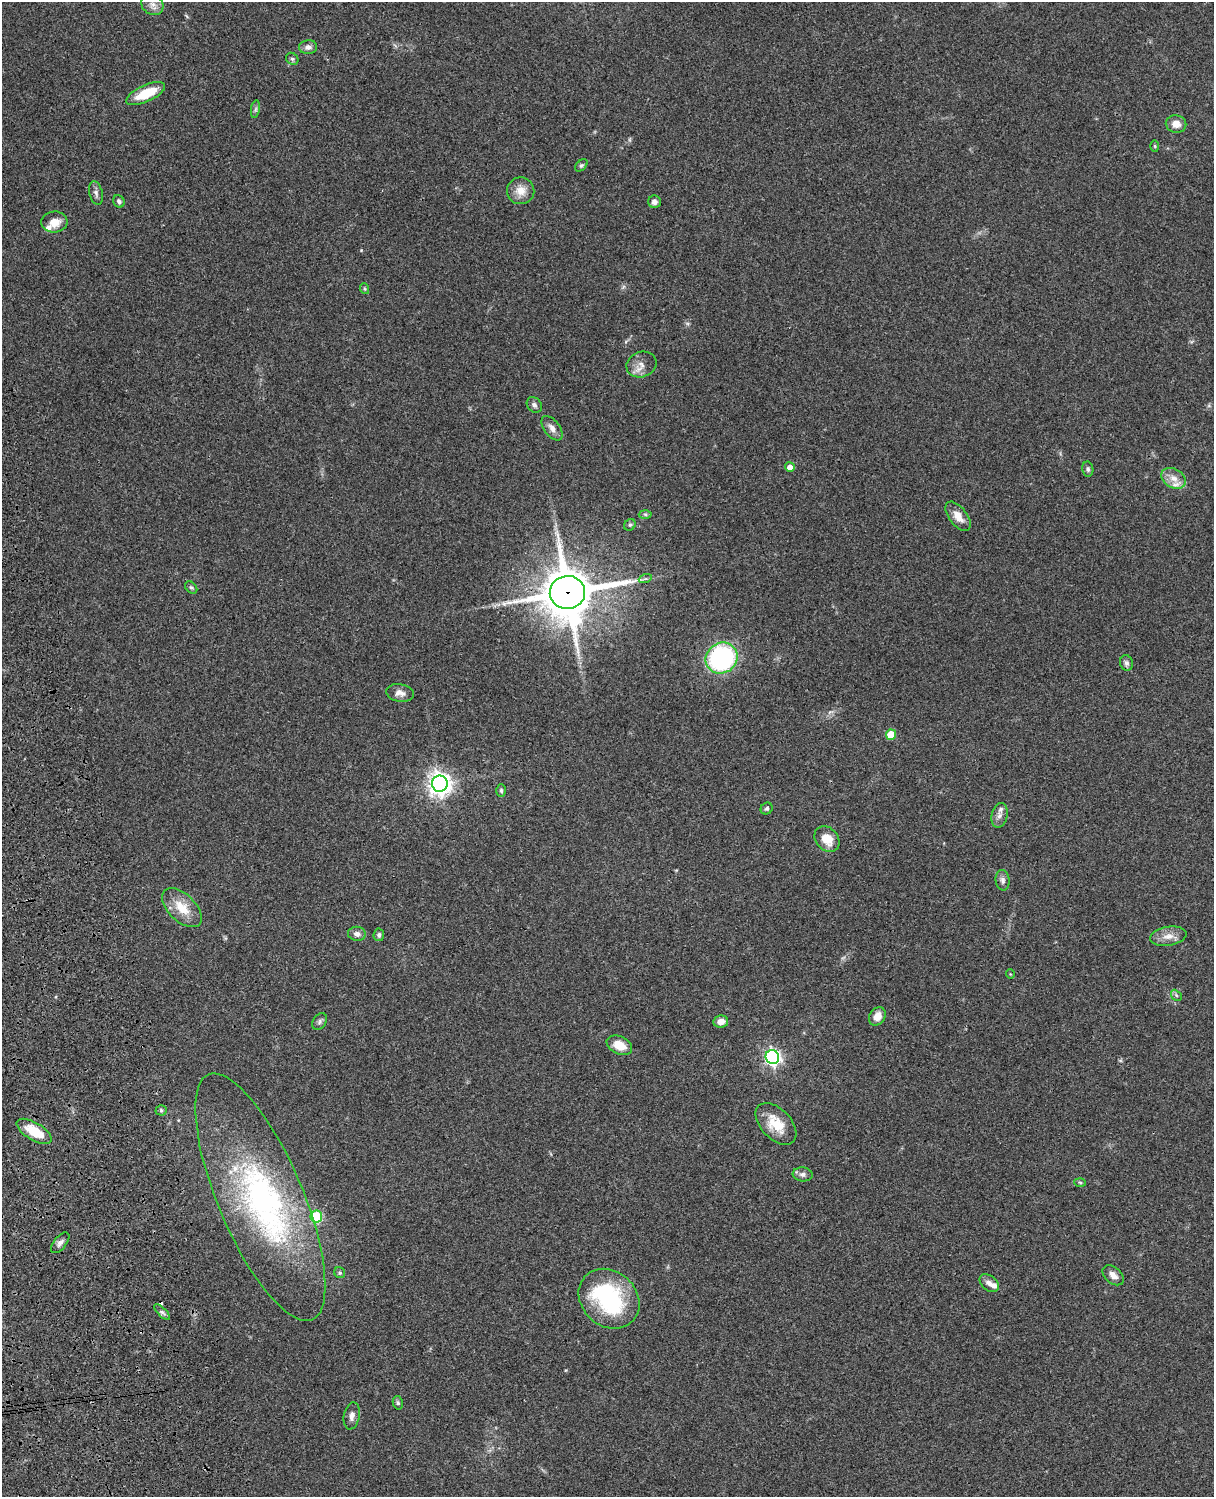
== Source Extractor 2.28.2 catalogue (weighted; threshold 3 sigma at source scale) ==
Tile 7 of 4 x 3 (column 3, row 2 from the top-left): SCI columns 2546-3757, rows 1773-3267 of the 5088 x 4927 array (HDU 1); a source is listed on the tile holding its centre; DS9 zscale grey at full resolution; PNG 1216 x 1499 px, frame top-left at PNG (2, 2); each listed source drawn as its Kron ellipse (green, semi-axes under 4 px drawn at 4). Shown black and unused: <1% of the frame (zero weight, under 3 of 4 exposures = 6% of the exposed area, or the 3 px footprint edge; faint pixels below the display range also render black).
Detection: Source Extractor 2.28.2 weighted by HDU 2 'WHT'; one run over the whole footprint, this tile lists its part. Background 0.0918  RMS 0.0062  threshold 0.0278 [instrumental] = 3 sigma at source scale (4.5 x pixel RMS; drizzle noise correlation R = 1.50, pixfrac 1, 0.05/0.05 arcsec/px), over >= 5 px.
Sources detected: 70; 2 inside a brighter object's white glare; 1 cosmic-ray / hot-pixel residue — neither listed nor drawn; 5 inside a brighter listed object's ellipse — not listed separately; the other 62 listed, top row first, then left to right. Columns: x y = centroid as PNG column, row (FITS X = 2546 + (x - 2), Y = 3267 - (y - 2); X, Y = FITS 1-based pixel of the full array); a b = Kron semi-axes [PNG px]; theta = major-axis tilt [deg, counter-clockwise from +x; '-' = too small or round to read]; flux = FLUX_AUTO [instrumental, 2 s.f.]
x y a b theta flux
152 4 11 10 - 4
308 47 9 7 4 2.6
292 59 7 5 -43 1.3
146 94 21 8 25 17
255 109 9 4 81 1.3
1176 124 10 8 -11 4.9
1155 146 6 4 -88 0.67
581 165 7 4 44 1.1
521 191 13 13 - 7.3
96 193 12 6 -77 2.3
119 201 6 5 - 1.7
654 202 6 6 - 2.4
54 222 13 10 4 7.1
365 289 5 3 - 0.69
641 364 15 12 21 5.6
534 405 8 6 -49 1.9
552 428 14 7 -53 3.9
790 467 5 4 - 3.8
1088 469 7 5 -80 1.5
1174 478 13 9 -29 5.5
645 514 6 4 -2 0.95
958 516 17 9 -53 6.6
630 525 6 5 - 1.1
645 579 7 4 18 1.1
191 588 7 5 -46 1.1
567 592 17 16 - 3100
721 658 16 15 - 100
1126 663 8 6 -73 1.8
400 693 14 8 -9 3.9
891 735 5 5 - 15
440 784 8 8 - 490
501 790 6 5 - 1.3
767 809 6 5 - 1.3
999 815 12 8 75 3.2
827 839 14 11 -50 9.2
1003 880 10 7 -84 2.4
182 908 24 13 -44 14
357 934 9 7 -6 2.7
379 935 6 5 - 1.5
1168 936 18 9 9 5.9
1010 974 4 3 - 0.47
1176 995 6 4 -47 0.98
877 1016 10 7 54 5.7
320 1022 9 6 54 1.6
721 1022 7 6 - 4.6
619 1045 13 8 -25 9.1
772 1057 7 7 - 190
161 1110 5 5 - 1
776 1124 25 15 -46 15
34 1131 19 8 -31 16
803 1174 10 7 -4 2.4
1080 1183 6 3 -3 0.71
260 1197 133 42 -67 170
316 1216 6 6 - 30
60 1243 12 6 51 2.5
340 1273 6 5 - 1.2
1113 1275 12 8 -42 4.1
989 1283 11 7 -39 3.4
609 1299 33 27 -42 66
162 1312 10 4 -45 1.6
398 1403 7 5 -76 1.1
352 1416 13 8 79 3.5
Overlapping masked pixels (flux is a lower limit): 1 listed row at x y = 567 592